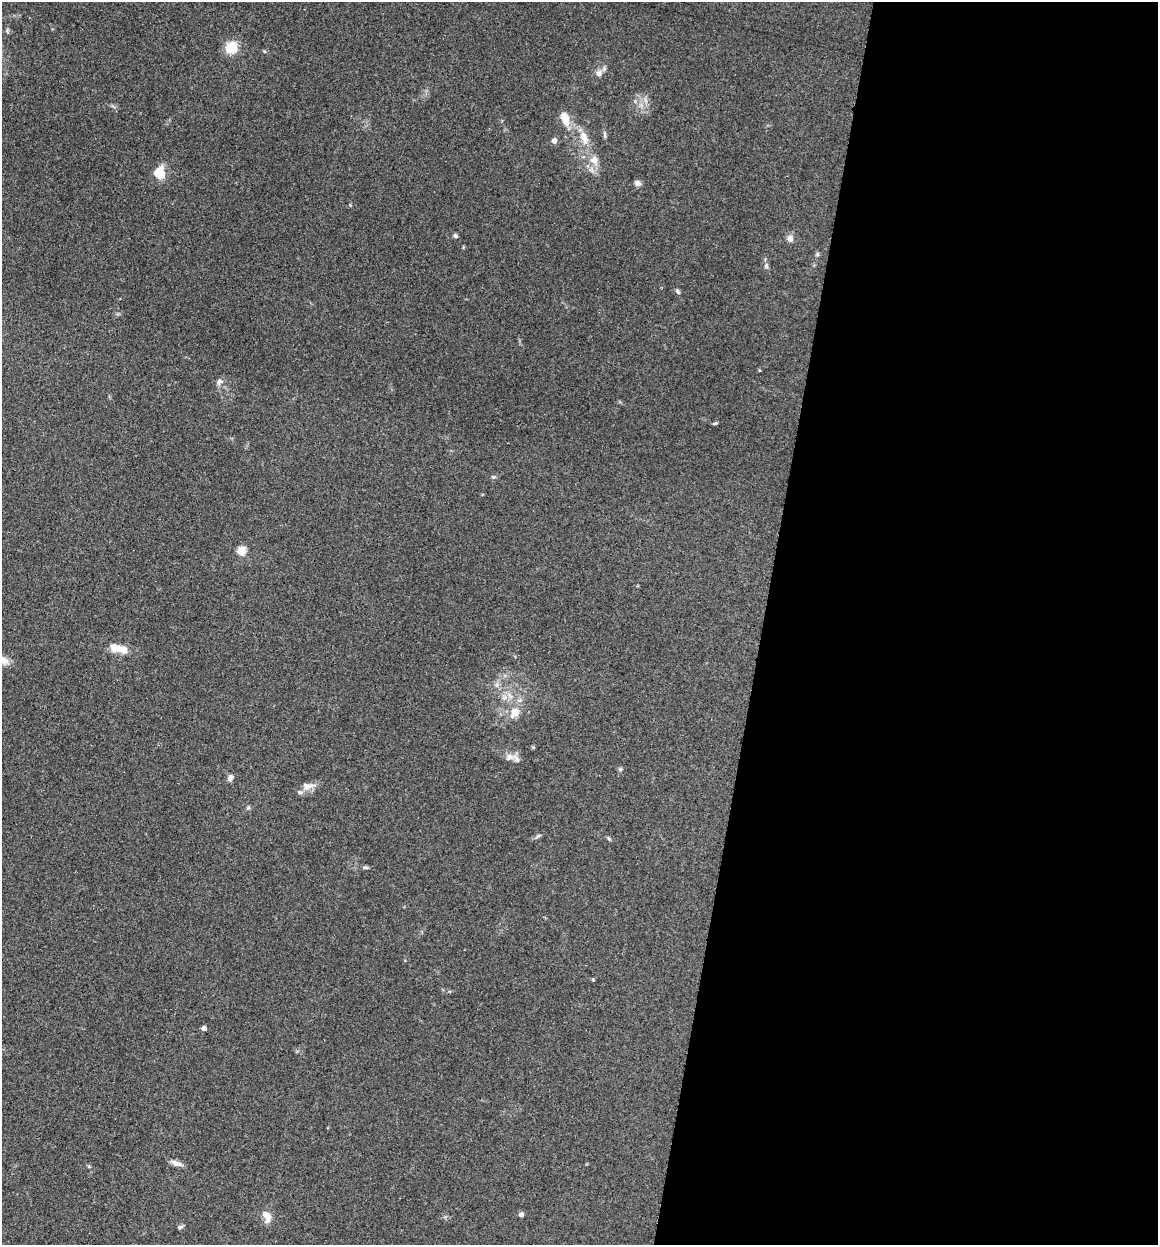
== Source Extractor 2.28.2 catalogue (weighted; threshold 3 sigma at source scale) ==
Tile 12 of 4 x 4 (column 4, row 3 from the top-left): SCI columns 3809-4964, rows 2038-3280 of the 6832 x 5775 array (HDU 1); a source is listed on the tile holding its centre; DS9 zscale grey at full resolution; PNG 1160 x 1247 px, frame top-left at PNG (2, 2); no overlay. Shown black and unused: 34% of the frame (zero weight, under 3 of 4 exposures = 2% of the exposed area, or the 3 px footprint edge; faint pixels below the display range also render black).
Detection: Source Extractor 2.28.2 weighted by HDU 2 'WHT'; one run over the whole footprint, this tile lists its part. Background 0.167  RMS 0.0077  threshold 0.0347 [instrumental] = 3 sigma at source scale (4.5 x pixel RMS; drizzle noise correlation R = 1.50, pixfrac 1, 0.05/0.05 arcsec/px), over >= 5 px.
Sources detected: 38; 3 inside a brighter listed object's ellipse — not listed separately; the other 35 listed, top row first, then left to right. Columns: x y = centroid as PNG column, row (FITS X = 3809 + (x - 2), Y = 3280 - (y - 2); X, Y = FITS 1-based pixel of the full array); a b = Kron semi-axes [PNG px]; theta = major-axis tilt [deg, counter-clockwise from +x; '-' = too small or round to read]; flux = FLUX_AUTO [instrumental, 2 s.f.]
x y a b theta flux
231 48 13 12 - 16
599 73 10 8 45 3.8
564 116 14 11 -58 7.9
605 135 9 4 -90 1.5
585 140 17 9 -81 8.8
554 141 5 4 - 4.8
594 160 10 9 - 6.3
159 173 15 12 81 12
637 183 8 7 - 2.7
455 236 6 5 - 1.7
790 239 8 8 - 4.1
817 254 6 4 -72 1.1
766 266 8 6 78 1.8
678 292 7 5 -58 1.5
219 382 9 7 52 2.8
714 423 7 3 9 0.99
493 477 5 5 - 1.1
241 551 5 5 - 27
122 649 16 9 -17 9.5
3 660 14 9 -30 5.5
497 685 7 4 -72 1.7
505 697 7 4 19 2.3
515 712 13 12 - 8.2
510 757 10 9 - 4.5
620 769 5 5 - 1.2
230 778 8 6 55 3.1
308 786 21 10 7 6.6
248 808 6 4 45 1.2
608 838 6 4 -70 1
365 867 7 4 -3 1.4
204 1028 4 4 - 3.2
176 1163 16 6 -19 4.1
521 1214 4 4 - 3.5
267 1216 15 9 -61 7.6
180 1227 7 5 12 1.5
Isophote crosses this tile's border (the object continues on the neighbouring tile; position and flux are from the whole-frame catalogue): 1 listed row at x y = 3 660